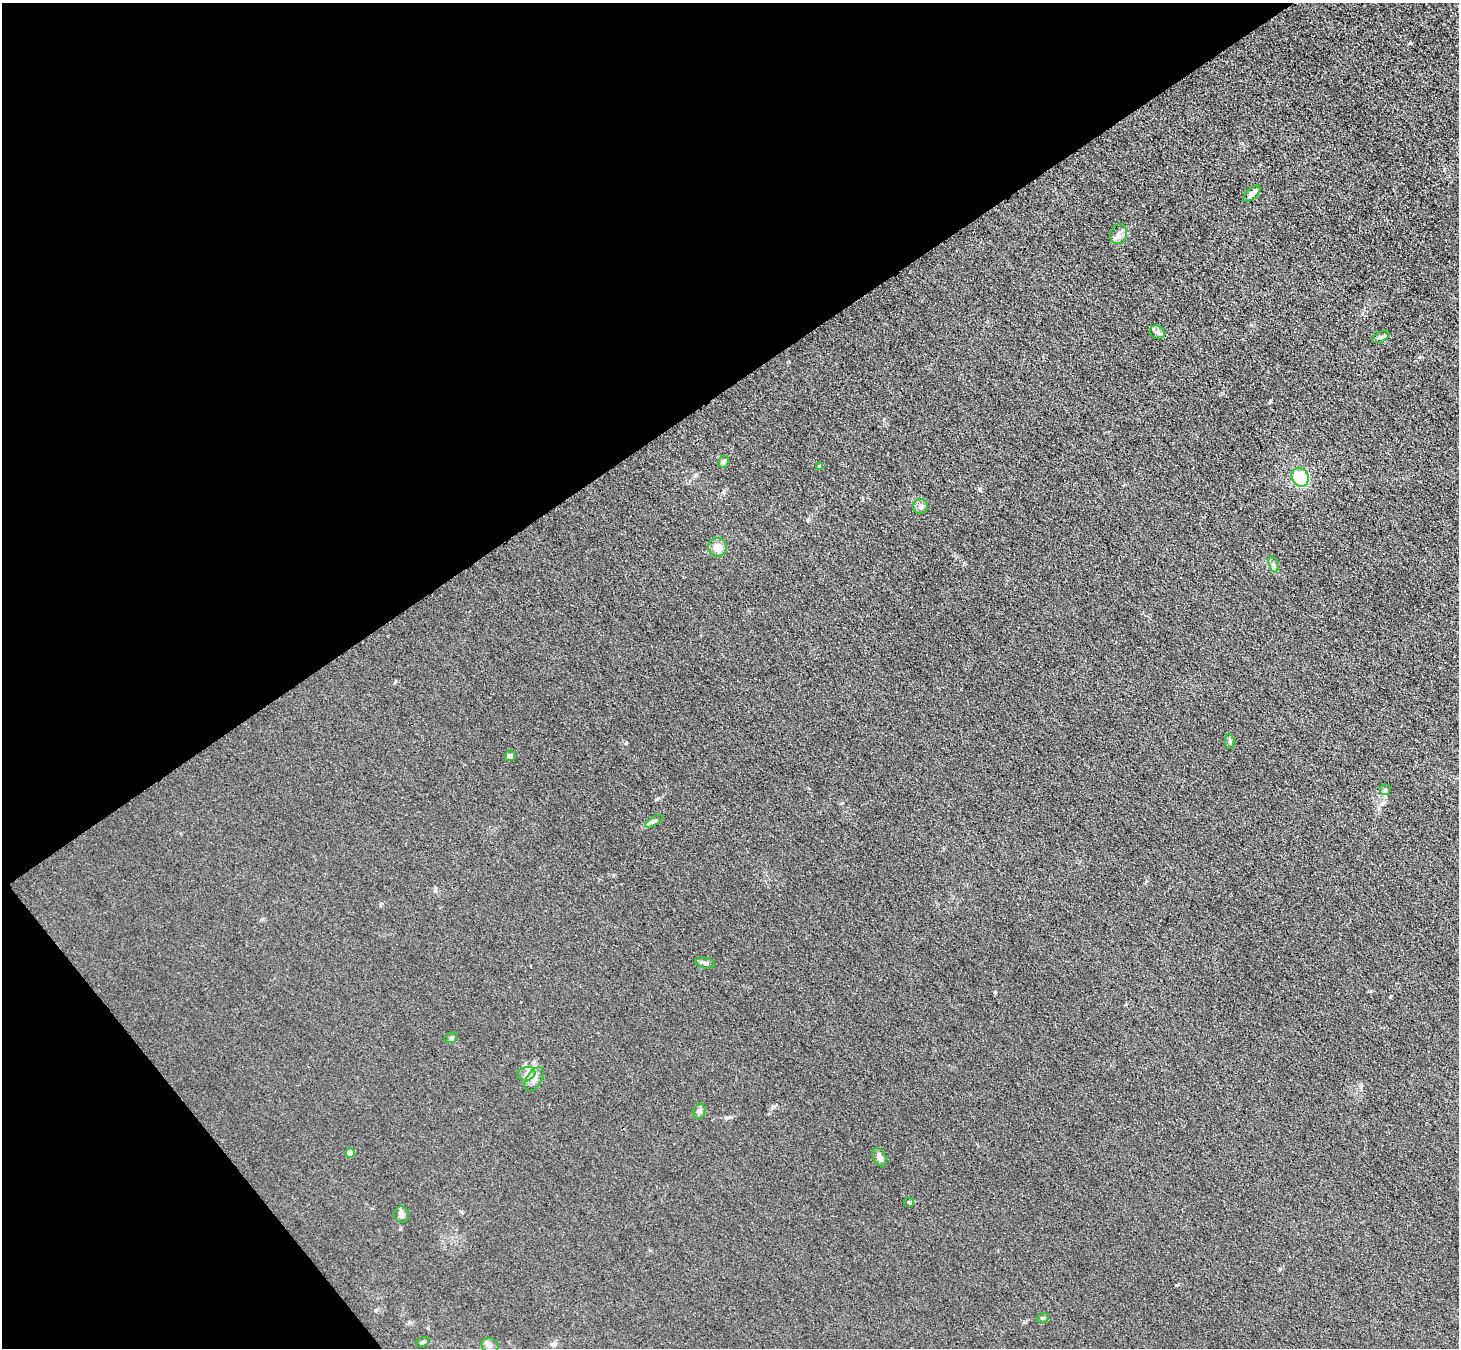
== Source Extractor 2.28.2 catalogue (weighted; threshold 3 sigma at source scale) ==
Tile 5 of 4 x 4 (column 1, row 2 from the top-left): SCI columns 102-1558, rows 2954-4299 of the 6166 x 6131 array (HDU 1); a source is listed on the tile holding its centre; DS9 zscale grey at full resolution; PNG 1461 x 1350 px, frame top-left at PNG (2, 3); each listed source drawn as its Kron ellipse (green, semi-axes under 4 px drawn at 4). Shown black and unused: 34% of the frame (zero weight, under 3 of 4 exposures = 9% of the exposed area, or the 3 px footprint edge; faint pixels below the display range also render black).
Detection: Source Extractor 2.28.2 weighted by HDU 2 'WHT'; one run over the whole footprint, this tile lists its part. Background 0.0318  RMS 0.0067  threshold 0.0304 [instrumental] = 3 sigma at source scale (4.5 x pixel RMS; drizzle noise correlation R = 1.50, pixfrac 1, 0.05/0.05 arcsec/px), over >= 5 px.
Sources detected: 26; all 26 listed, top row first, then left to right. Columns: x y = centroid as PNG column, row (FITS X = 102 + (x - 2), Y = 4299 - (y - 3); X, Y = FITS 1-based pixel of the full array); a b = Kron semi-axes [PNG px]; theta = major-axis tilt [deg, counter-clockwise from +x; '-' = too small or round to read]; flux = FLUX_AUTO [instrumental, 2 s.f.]
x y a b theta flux
1252 194 10 5 43 3.7
1119 234 10 8 75 3.5
1157 332 8 6 -23 1.9
1380 337 9 5 24 1.7
723 462 6 5 - 2.3
819 466 4 4 - 1.4
1300 477 10 8 -61 64
920 507 7 7 - 2.4
717 547 9 9 - 6.8
1273 565 8 4 -71 1.4
1230 742 7 4 -85 1.3
510 756 5 5 - 2.2
1385 790 5 5 - 1.1
654 821 10 4 30 1.6
705 963 9 5 -12 1.7
451 1038 6 5 - 1.2
526 1074 9 6 16 2.9
534 1079 13 7 57 3.4
699 1111 8 6 71 1.7
350 1153 5 4 - 8.4
879 1157 10 6 -63 3.3
909 1202 5 4 - 0.83
402 1214 8 7 - 2.8
1043 1318 6 4 22 0.99
422 1342 7 4 26 1.2
490 1346 9 7 -28 2.5
Unlisted compact peaks at least as high as the median listed source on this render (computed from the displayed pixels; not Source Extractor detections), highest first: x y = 1270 401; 1176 1285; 995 992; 980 489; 657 799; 626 743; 1280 1269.